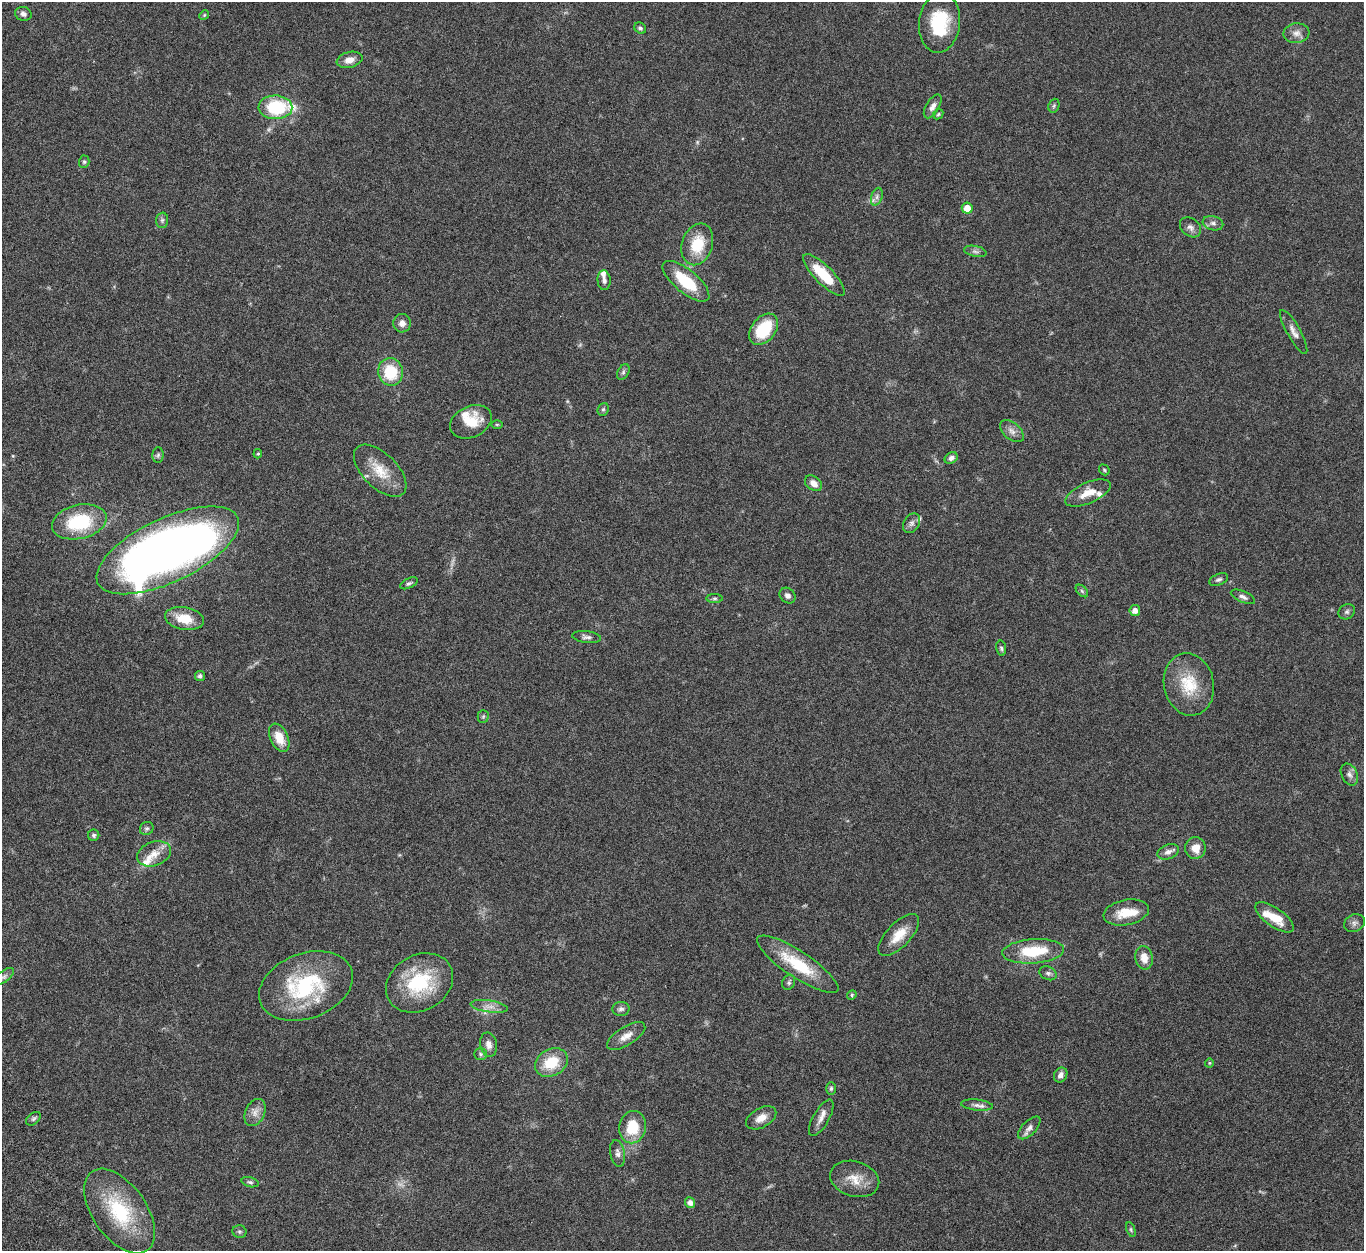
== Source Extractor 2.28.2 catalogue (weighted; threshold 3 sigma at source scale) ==
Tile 7 of 4 x 4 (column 3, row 2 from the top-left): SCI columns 2843-4204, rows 2833-4081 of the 5682 x 5544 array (HDU 1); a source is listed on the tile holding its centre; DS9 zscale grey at full resolution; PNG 1366 x 1253 px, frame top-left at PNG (2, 2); each listed source drawn as its Kron ellipse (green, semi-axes under 4 px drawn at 4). Nothing masked; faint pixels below the display range render black.
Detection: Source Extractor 2.28.2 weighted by HDU 2 'WHT'; one run over the whole footprint, this tile lists its part. Background 0.0278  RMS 0.0018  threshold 0.00726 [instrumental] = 3 sigma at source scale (4.09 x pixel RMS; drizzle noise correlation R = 1.36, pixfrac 0.8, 0.05/0.05 arcsec/px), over >= 5 px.
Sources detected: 110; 3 too faint to see at this stretch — neither listed nor drawn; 10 inside a brighter listed object's ellipse — not listed separately; the other 97 listed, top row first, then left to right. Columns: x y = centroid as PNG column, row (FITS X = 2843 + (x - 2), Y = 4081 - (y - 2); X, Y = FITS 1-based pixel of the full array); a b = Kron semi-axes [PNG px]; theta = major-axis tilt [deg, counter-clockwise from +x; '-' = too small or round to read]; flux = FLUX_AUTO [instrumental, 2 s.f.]
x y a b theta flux
23 14 8 7 - 0.67
204 15 5 4 - 0.19
939 23 30 20 84 8.3
640 28 6 5 - 0.36
1296 33 13 9 5 1.1
350 60 13 8 14 1.3
933 106 13 6 59 0.87
1054 106 7 5 69 0.32
275 107 17 12 -1 9.1
938 114 6 4 45 0.24
84 162 6 5 - 0.27
877 197 9 5 72 0.56
967 208 5 5 - 2
162 220 7 6 - 0.36
1213 223 10 7 -15 0.63
1190 227 12 8 -40 0.77
697 244 21 15 72 5
975 251 11 5 -12 0.52
824 275 28 9 -45 5.4
604 280 10 6 -85 0.63
686 281 29 11 -39 6.3
402 323 9 8 - 0.9
764 329 18 12 51 7
1294 332 25 6 -61 1.1
391 372 14 12 -77 5.7
623 372 8 5 61 0.37
603 409 6 5 - 0.31
471 422 22 15 26 3.9
497 424 5 3 - 0.17
1012 431 14 8 -40 0.95
258 454 5 4 - 0.18
158 455 8 5 88 0.35
951 458 7 5 32 0.57
1104 470 6 4 -48 0.22
380 471 33 17 -45 4.1
814 483 9 7 -38 1.2
1088 493 24 10 23 2.5
79 522 28 17 13 9.6
912 523 11 8 59 0.64
168 550 77 32 25 130
1219 579 10 5 22 0.41
409 583 9 5 26 0.37
1082 591 7 4 -45 0.28
788 596 8 7 - 0.62
1243 597 13 5 -23 0.57
715 598 8 4 0 0.3
1135 611 5 5 - 0.99
1347 612 8 7 - 0.46
184 619 20 11 -10 3.5
587 637 14 6 -7 0.61
1001 648 7 5 -80 0.32
200 676 5 5 - 0.42
1189 684 31 25 -78 6
483 716 6 5 - 0.29
279 738 15 9 -65 2.7
1349 774 11 8 -62 0.7
147 828 7 6 - 0.38
94 835 6 5 - 0.32
1195 848 11 10 - 2
1168 852 11 7 22 0.83
154 854 17 12 20 2.1
1126 912 23 12 11 3.1
1274 917 22 9 -35 3.4
1354 923 11 8 24 0.67
899 935 26 12 46 3
1033 951 31 12 4 6.8
1144 958 12 8 -79 1.6
798 964 48 13 -34 7.1
1048 973 9 6 -27 0.46
4 977 12 5 36 0.5
789 982 7 6 - 0.36
420 983 35 28 30 11
306 986 48 32 20 15
852 995 5 4 - 0.21
489 1006 19 6 -8 1.2
621 1009 8 7 - 0.53
626 1036 22 9 32 1.5
489 1045 12 8 -79 1.1
480 1054 6 6 - 0.34
551 1062 17 13 30 4.8
1209 1063 4 4 - 0.19
1061 1075 8 6 58 0.85
831 1088 6 5 - 0.28
977 1105 16 5 -6 0.76
255 1112 14 9 65 1.2
761 1118 16 9 29 1.5
821 1118 20 8 60 1.1
33 1119 8 5 39 0.37
633 1127 16 13 78 4.8
1029 1128 14 7 45 0.82
618 1153 13 7 -79 0.76
855 1179 25 17 -16 3
250 1182 9 5 -15 0.34
690 1203 5 5 - 0.82
120 1211 48 26 -55 12
1131 1230 8 4 -69 0.23
239 1232 7 6 - 0.33
Isophote crosses this tile's border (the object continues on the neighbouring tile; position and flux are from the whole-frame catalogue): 1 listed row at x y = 4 977